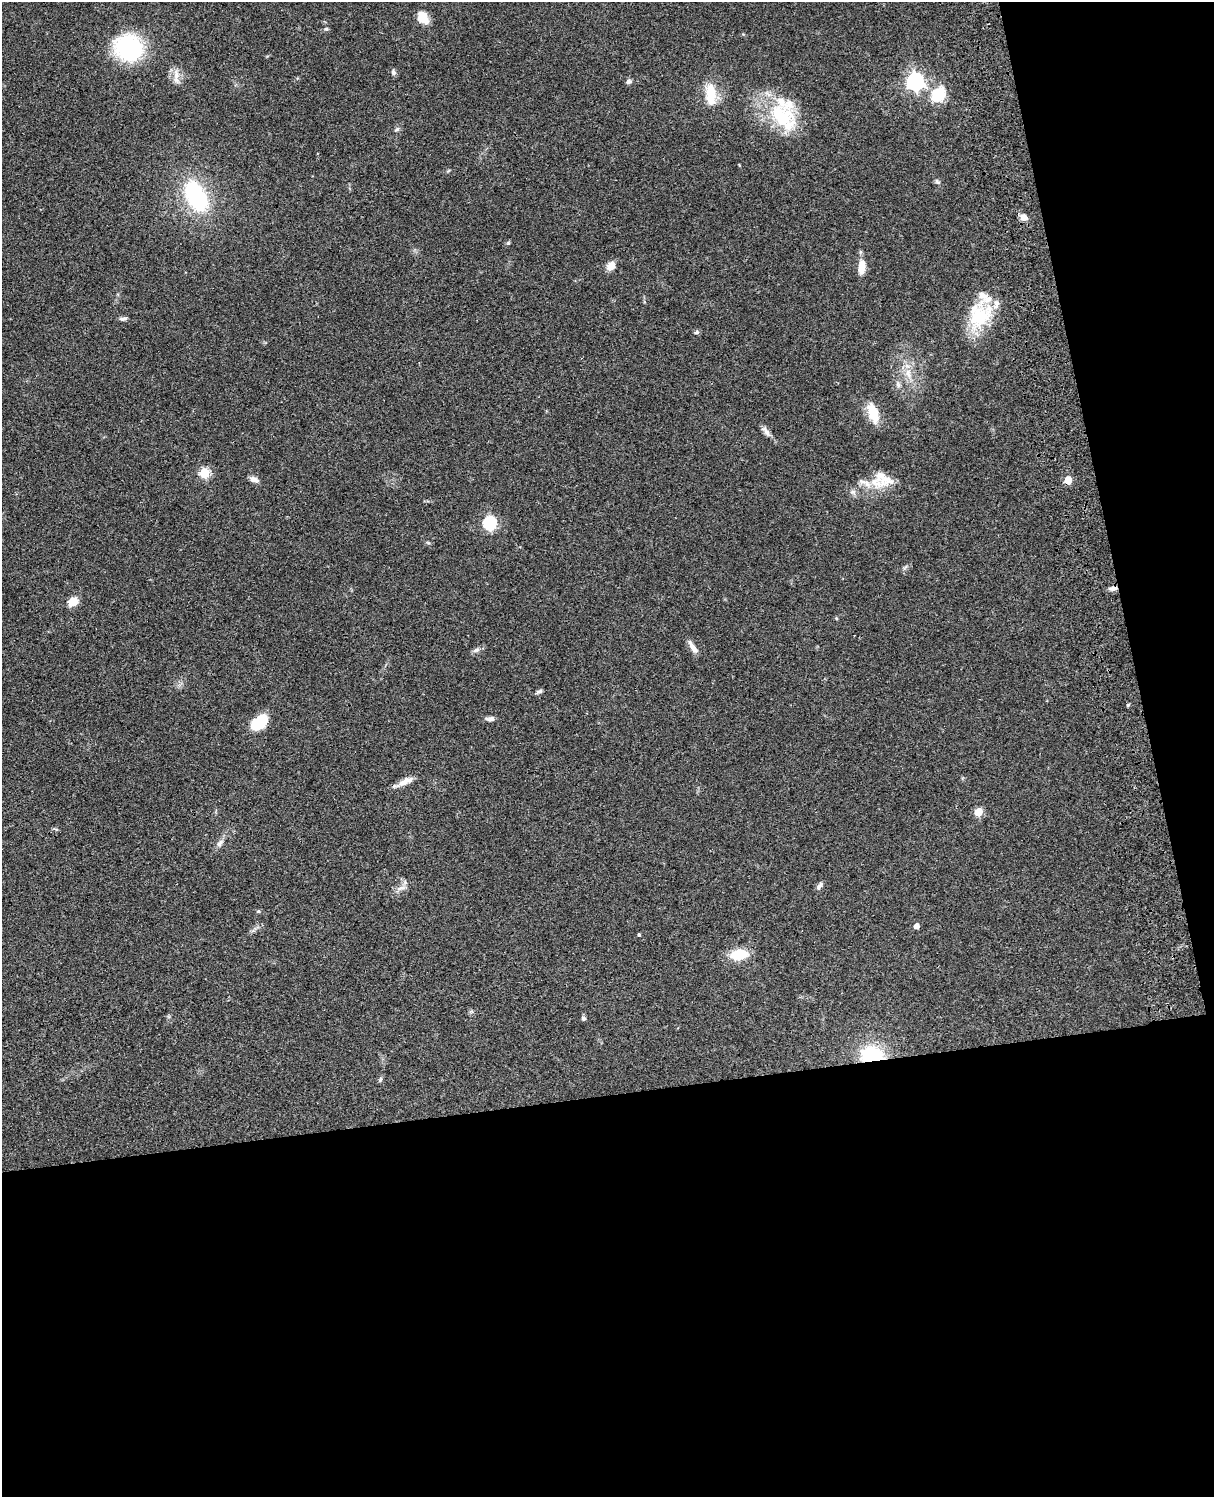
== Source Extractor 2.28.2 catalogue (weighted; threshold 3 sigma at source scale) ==
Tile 12 of 4 x 3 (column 4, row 3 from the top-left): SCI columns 3757-4968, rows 278-1772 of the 5088 x 4927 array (HDU 1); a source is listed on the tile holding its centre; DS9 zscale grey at full resolution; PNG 1216 x 1499 px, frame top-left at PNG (2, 2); no overlay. Shown black and unused: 33% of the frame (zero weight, under 3 of 4 exposures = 6% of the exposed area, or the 3 px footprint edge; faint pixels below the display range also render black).
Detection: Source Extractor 2.28.2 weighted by HDU 2 'WHT'; one run over the whole footprint, this tile lists its part. Background 0.096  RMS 0.0063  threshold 0.0284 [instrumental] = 3 sigma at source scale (4.5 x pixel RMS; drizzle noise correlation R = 1.50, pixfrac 1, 0.05/0.05 arcsec/px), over >= 5 px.
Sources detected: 61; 10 inside a brighter listed object's ellipse — not listed separately; the other 51 listed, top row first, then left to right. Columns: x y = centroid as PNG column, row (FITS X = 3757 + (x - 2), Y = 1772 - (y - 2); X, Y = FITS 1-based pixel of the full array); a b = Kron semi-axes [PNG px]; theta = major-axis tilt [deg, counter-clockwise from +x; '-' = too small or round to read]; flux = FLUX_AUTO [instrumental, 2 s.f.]
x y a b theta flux
423 18 16 11 -53 7.6
326 29 5 4 - 0.93
128 48 22 19 -30 84
393 72 8 6 -66 1.5
176 75 15 7 89 4.6
915 81 7 7 - 210
629 82 7 6 - 1.6
711 94 30 12 -86 14
938 94 20 16 56 17
782 115 40 31 -30 41
397 129 6 5 - 1.3
937 181 8 5 -41 1.2
196 196 21 12 -63 88
1024 217 8 7 - 4.3
611 266 12 9 49 4.7
862 267 15 7 86 8.9
979 316 35 27 81 33
123 319 9 4 5 1.6
697 332 5 5 - 1.7
908 374 17 7 -74 6.4
898 385 8 6 -89 1.7
873 413 21 10 -73 15
766 431 17 6 -54 3.2
204 473 5 5 - 34
880 476 24 16 -74 12
254 479 12 6 -19 2.9
1068 480 5 5 - 14
853 492 10 5 -41 2
490 523 6 6 - 86
905 567 9 3 45 1.1
1112 588 10 5 1 2.4
73 601 11 9 37 7.7
836 618 5 3 - 0.58
693 647 18 6 -58 4.3
476 650 10 5 25 2
539 691 9 5 23 1.4
1128 705 5 3 - 0.69
490 719 12 6 2 2.3
259 723 16 10 39 25
403 783 17 9 33 5.1
978 812 5 5 - 18
220 843 12 6 50 2.6
820 885 11 5 58 2
401 888 13 5 19 3
258 911 5 4 - 0.69
916 926 4 4 - 4.2
639 935 4 3 - 0.75
739 954 17 10 8 19
584 1018 6 5 - 1.3
872 1055 22 15 0 37
380 1079 7 4 71 1
Overlapping masked pixels (flux is a lower limit): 3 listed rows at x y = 1068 480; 1112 588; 872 1055